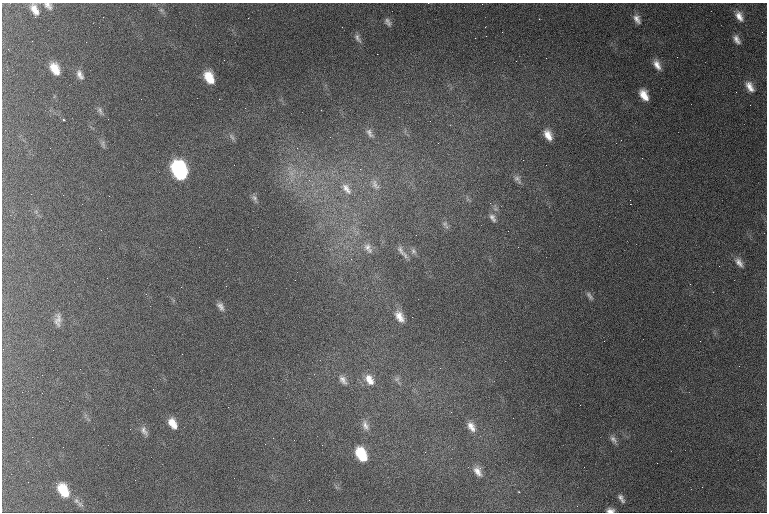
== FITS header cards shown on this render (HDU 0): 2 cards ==
NAXIS1  =                  765 /
NAXIS2  =                  510 /

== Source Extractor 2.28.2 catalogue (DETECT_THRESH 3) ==
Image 765 x 510 px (HDU 0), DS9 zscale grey, 1 PNG px = 1 image px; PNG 769 x 514 px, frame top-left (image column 1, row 510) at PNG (2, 3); no overlay
Background 1430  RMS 19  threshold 56.3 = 3 sigma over >= 5 px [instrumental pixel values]
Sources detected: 69; all 69 listed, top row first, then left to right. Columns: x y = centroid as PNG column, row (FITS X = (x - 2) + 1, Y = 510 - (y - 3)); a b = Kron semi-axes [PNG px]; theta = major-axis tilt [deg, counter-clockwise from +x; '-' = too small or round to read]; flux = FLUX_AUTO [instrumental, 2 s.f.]
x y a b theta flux
48 6 11 7 -37 6000
34 9 12 7 -63 12000
161 10 7 5 -44 2500
739 16 12 6 -62 9300
248 18 3 2 - 1300
539 19 2 2 - 2300
637 19 12 7 -61 7400
388 22 11 7 -56 5000
358 38 13 6 -60 5000
737 40 10 6 -59 6200
86 42 2 2 - 1100
657 65 14 7 -64 10000
55 69 12 8 -62 21000
80 75 13 7 -64 7400
209 77 11 7 -61 28000
750 87 13 7 -59 10000
644 95 11 7 -61 16000
141 99 2 2 - 490
219 99 3 2 - 1200
100 111 12 6 -62 4300
63 120 4 3 - 1200
370 133 14 7 -60 6300
548 135 13 8 -64 14000
232 137 11 4 -50 3300
103 144 12 4 -72 3600
50 148 2 2 - 690
523 160 2 2 - 550
179 170 14 9 -64 230000
291 173 8 6 -46 7000
518 179 13 7 -55 5800
375 185 17 9 -61 9800
346 189 19 10 -53 15000
109 196 2 2 - 510
254 198 11 6 -57 3900
630 204 2 2 - 34000
492 218 13 7 -59 6100
445 224 12 6 -54 4000
508 231 2 2 - 720
368 248 16 9 -59 9600
401 250 18 6 -57 6500
413 251 8 7 - 3600
739 262 13 7 -54 7200
719 266 2 2 - 890
295 280 2 2 - 670
589 296 13 5 -55 4100
220 306 11 6 -56 5400
400 317 16 9 -59 13000
412 317 2 2 - 3000
58 320 16 7 86 8100
182 354 2 2 - 520
440 368 2 2 - 600
397 379 8 6 22 3700
343 380 15 8 -55 8100
369 380 15 10 -57 15000
228 407 2 2 - 2200
173 423 13 8 -60 16000
365 425 16 9 -68 8800
471 427 14 8 -57 10000
144 431 14 7 -62 6300
32 437 2 2 - 590
613 439 12 6 -53 5100
322 445 2 2 - 890
361 454 14 8 -62 49000
657 463 2 2 - 600
478 471 13 8 -61 9000
63 490 16 10 -62 37000
621 498 12 5 -56 5000
80 504 12 6 -34 5400
610 510 8 5 0 5600
At the frame edge (FLAGS 8, measured only in part): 2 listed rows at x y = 48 6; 610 510